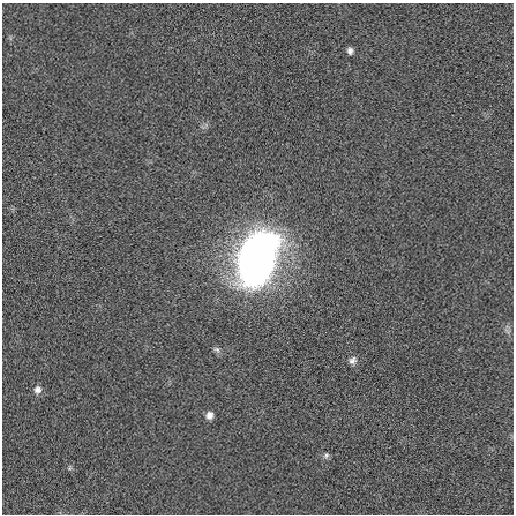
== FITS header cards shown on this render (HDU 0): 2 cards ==
NAXIS1  =                  512 / length of data axis 1
NAXIS2  =                  512 / length of data axis 2

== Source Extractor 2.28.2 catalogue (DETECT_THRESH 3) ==
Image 512 x 512 px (HDU 0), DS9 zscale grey, 1 PNG px = 1 image px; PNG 516 x 516 px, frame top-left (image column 1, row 512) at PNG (2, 3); no overlay
Background -2.25e-04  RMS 0.0062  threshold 0.0186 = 3 sigma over >= 5 px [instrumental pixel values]
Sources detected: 9; all 9 listed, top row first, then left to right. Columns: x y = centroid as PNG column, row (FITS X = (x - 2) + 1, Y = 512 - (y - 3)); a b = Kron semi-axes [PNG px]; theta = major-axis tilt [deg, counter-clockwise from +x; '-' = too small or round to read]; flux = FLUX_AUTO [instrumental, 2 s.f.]
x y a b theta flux
350 51 7 6 - 1.7
257 259 42 25 73 360
507 331 12 3 -32 0.8
216 349 10 7 -26 1.4
353 360 11 9 44 2
37 390 10 9 - 2.4
209 415 9 8 - 2.6
326 455 9 7 60 1.3
69 468 7 4 89 0.69